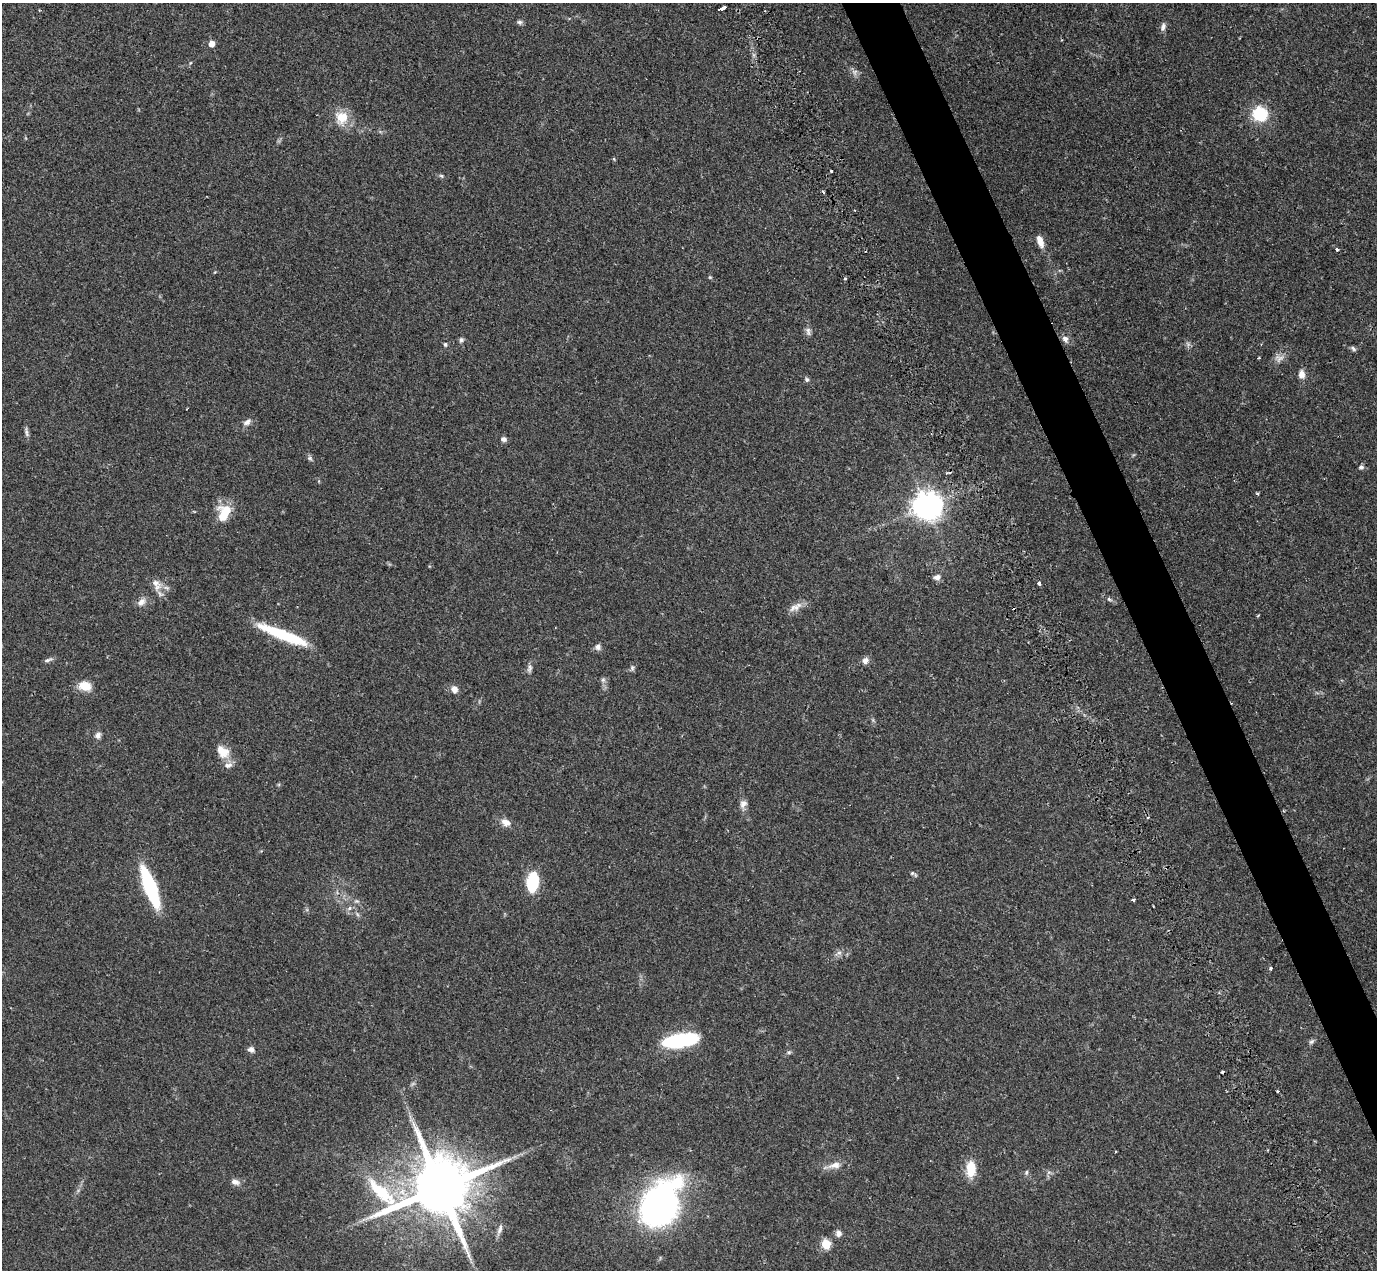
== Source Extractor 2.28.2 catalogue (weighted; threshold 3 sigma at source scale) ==
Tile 6 of 4 x 4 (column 2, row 2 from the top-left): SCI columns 1525-2899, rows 2825-4092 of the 5747 x 5795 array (HDU 1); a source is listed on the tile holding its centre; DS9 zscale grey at full resolution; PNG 1379 x 1272 px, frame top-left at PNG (2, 3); no overlay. Shown black and unused: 4% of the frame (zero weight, under 2 of 3 exposures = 9% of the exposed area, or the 3 px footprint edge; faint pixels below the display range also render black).
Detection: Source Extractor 2.28.2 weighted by HDU 2 'WHT'; one run over the whole footprint, this tile lists its part. Background 0.0827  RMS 0.0057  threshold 0.0258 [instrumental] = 3 sigma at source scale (4.5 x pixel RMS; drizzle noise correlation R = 1.50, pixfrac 1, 0.05/0.05 arcsec/px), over >= 5 px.
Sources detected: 81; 1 too faint to see at this stretch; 1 inside a brighter object's white glare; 4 cosmic-ray / hot-pixel residue — not listed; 1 inside a brighter listed object's ellipse — not listed separately; the other 74 listed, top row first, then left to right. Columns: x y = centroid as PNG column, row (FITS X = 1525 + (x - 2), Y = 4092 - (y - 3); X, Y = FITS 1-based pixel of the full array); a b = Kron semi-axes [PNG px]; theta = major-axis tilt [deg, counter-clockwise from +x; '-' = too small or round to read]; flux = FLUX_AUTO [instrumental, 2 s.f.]
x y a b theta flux
722 8 6 3 22 7.3
519 22 7 6 - 1.5
1163 27 11 6 77 2.1
1061 40 4 2 - 0.46
212 44 5 5 - 5.2
190 63 6 3 71 0.6
855 72 9 8 - 2.2
1260 114 15 14 - 24
341 118 19 16 -87 11
614 159 5 3 - 0.53
831 171 3 3 - 0.8
441 176 7 5 -22 0.9
1040 241 14 6 -72 5.5
1337 249 3 3 - 1.3
710 277 5 4 - 0.57
845 278 4 3 - 0.68
808 331 12 7 -76 2.2
1065 339 10 7 -63 2.8
461 340 7 6 - 1.4
445 344 6 5 - 1
1353 348 8 5 -39 1.2
1279 358 14 10 16 3.4
1302 374 10 7 -84 3.6
807 380 7 5 -46 1.3
247 422 13 7 36 2.7
27 432 16 4 -80 1.7
503 439 7 6 - 1.9
310 458 8 5 -39 1.3
1361 467 6 5 - 1.4
1257 494 5 3 - 0.64
926 506 9 7 -75 670
224 513 19 12 69 16
937 577 8 6 7 2.6
1039 583 3 3 - 3
156 585 19 12 -59 6.2
1109 599 7 5 -31 1.1
141 602 12 9 42 3.5
795 607 21 9 29 4.6
283 635 57 10 -21 31
598 647 9 7 81 2.1
48 660 13 4 24 1.5
865 660 8 7 - 2.9
530 668 11 6 79 2
632 668 8 6 61 1.3
603 680 6 6 - 1.4
85 686 12 9 -11 9.9
454 689 9 8 - 3.4
98 735 9 7 66 2.1
223 752 19 13 -44 8.7
743 804 11 8 56 3.1
506 822 13 9 -34 4
912 873 6 4 45 0.89
532 882 14 8 84 35
150 887 30 8 -69 76
1133 899 4 3 - 2.7
356 901 7 5 -1 1.2
349 908 7 5 25 1.6
357 914 7 4 -71 1
838 953 11 5 19 2.1
1270 968 4 4 - 1.1
680 1040 36 13 9 49
1311 1041 9 5 41 1.3
251 1049 8 7 - 2.2
789 1052 7 5 14 1.1
834 1165 18 9 10 5
971 1169 19 11 89 12
1026 1172 7 5 69 1
1049 1172 7 4 18 1.1
235 1182 11 7 -18 3.1
440 1188 22 16 14 5400
659 1205 34 23 58 320
500 1229 16 5 70 2.5
838 1233 8 7 - 2.8
826 1244 5 5 - 29